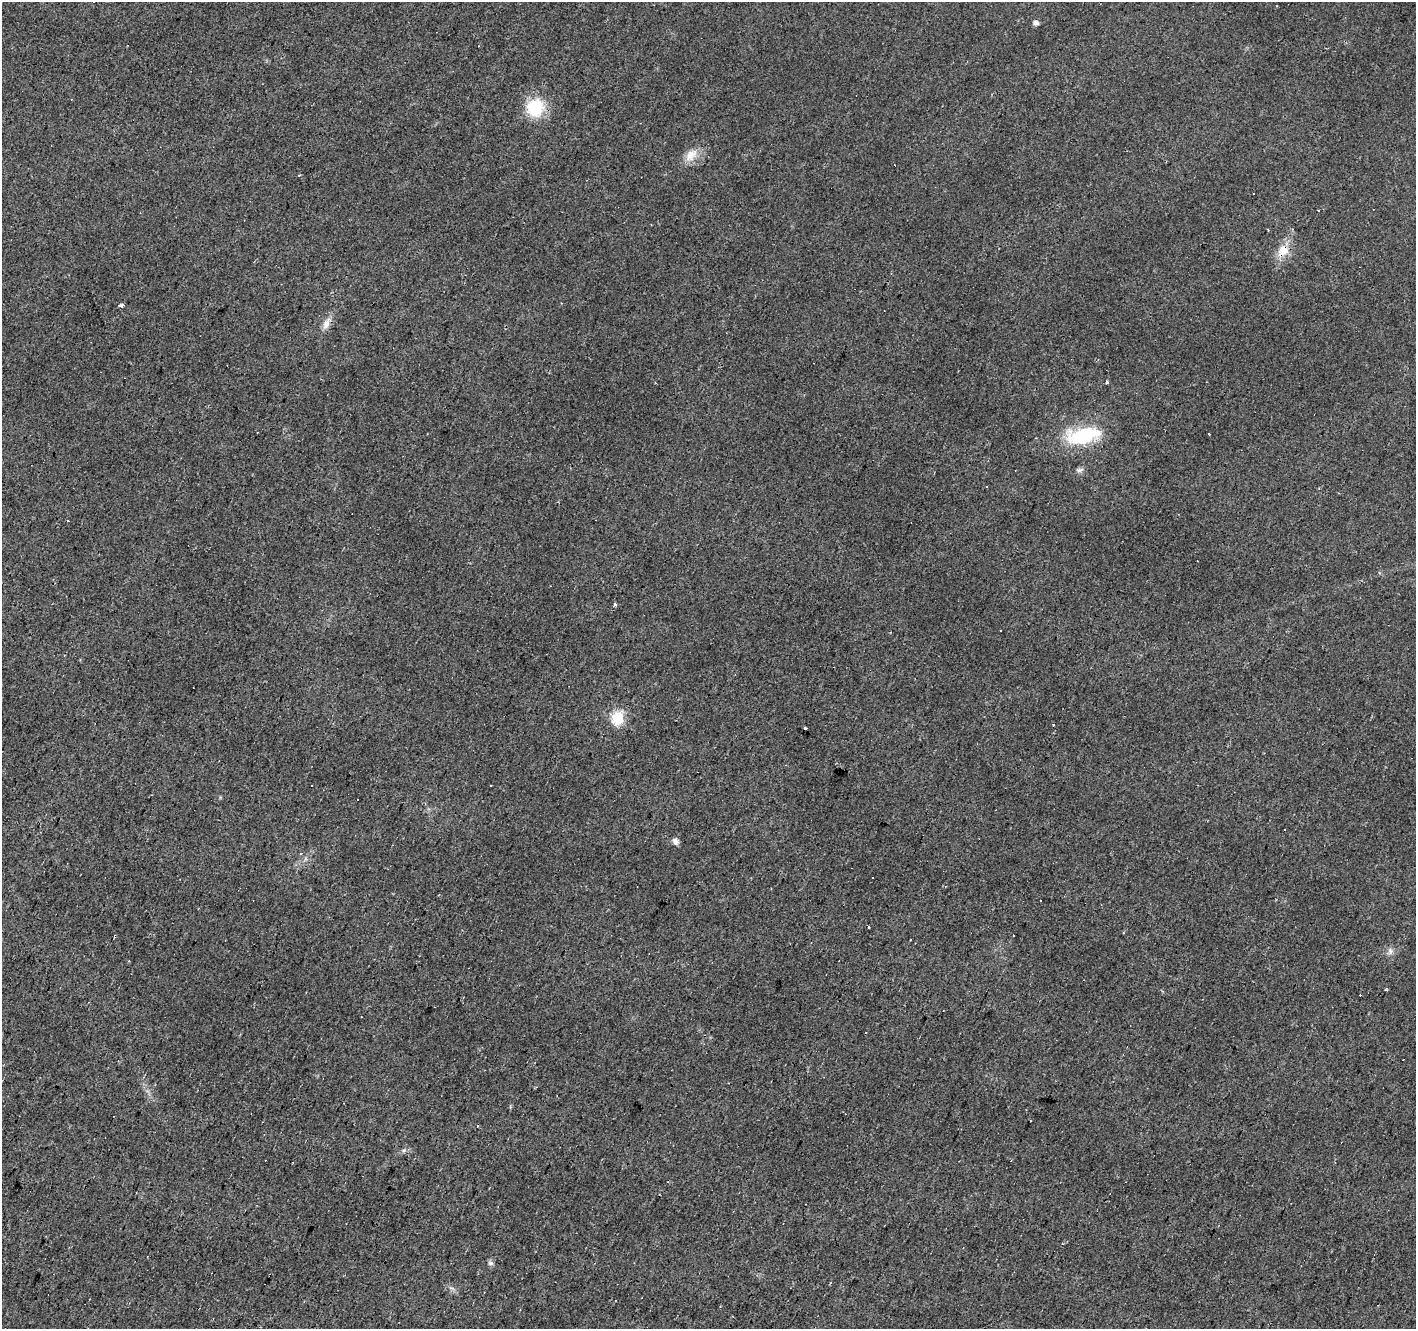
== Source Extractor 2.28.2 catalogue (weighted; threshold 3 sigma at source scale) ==
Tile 7 of 4 x 4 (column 3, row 2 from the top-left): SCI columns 2835-4248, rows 2922-4248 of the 5663 x 5777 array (HDU 1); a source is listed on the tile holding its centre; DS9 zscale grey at full resolution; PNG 1418 x 1331 px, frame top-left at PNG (2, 2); no overlay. Shown black and unused: <1% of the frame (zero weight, under 2 of 3 exposures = <1% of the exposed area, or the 3 px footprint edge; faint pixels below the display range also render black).
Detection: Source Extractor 2.28.2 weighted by HDU 2 'WHT'; one run over the whole footprint, this tile lists its part. Background 0.0202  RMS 0.0061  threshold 0.0272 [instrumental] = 3 sigma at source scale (4.5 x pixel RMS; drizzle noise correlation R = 1.50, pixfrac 1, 0.0396/0.0396 arcsec/px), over >= 5 px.
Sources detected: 47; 23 cosmic-ray / hot-pixel residue — not listed; the other 24 listed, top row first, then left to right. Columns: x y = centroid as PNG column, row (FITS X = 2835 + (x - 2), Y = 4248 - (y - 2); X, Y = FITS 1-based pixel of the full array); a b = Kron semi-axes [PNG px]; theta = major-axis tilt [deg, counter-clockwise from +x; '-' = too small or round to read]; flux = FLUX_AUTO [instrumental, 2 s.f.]
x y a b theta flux
1036 23 5 5 - 2.8
535 108 24 22 42 22
691 155 20 12 53 8.2
1283 250 16 14 4 8.8
121 305 4 3 - 9.5
326 324 19 8 67 4.9
1107 382 3 3 - 1.3
1209 434 3 2 - 0.52
1083 436 43 19 11 38
1079 470 11 6 14 1.8
67 521 3 3 - 1.2
615 604 4 3 - 3.6
1000 630 3 3 - 0.87
618 718 6 6 - 66
1053 725 3 2 - 0.97
805 728 3 2 - 1.2
675 841 9 6 -51 2.2
868 927 3 2 - 0.93
1014 935 3 2 - 0.66
910 940 2 2 - 0.49
1390 951 9 7 87 2.5
1385 990 3 2 - 0.93
404 1150 6 4 43 1.1
490 1263 8 6 -15 1.4
Overlapping masked pixels (flux is a lower limit): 1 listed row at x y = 1283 250